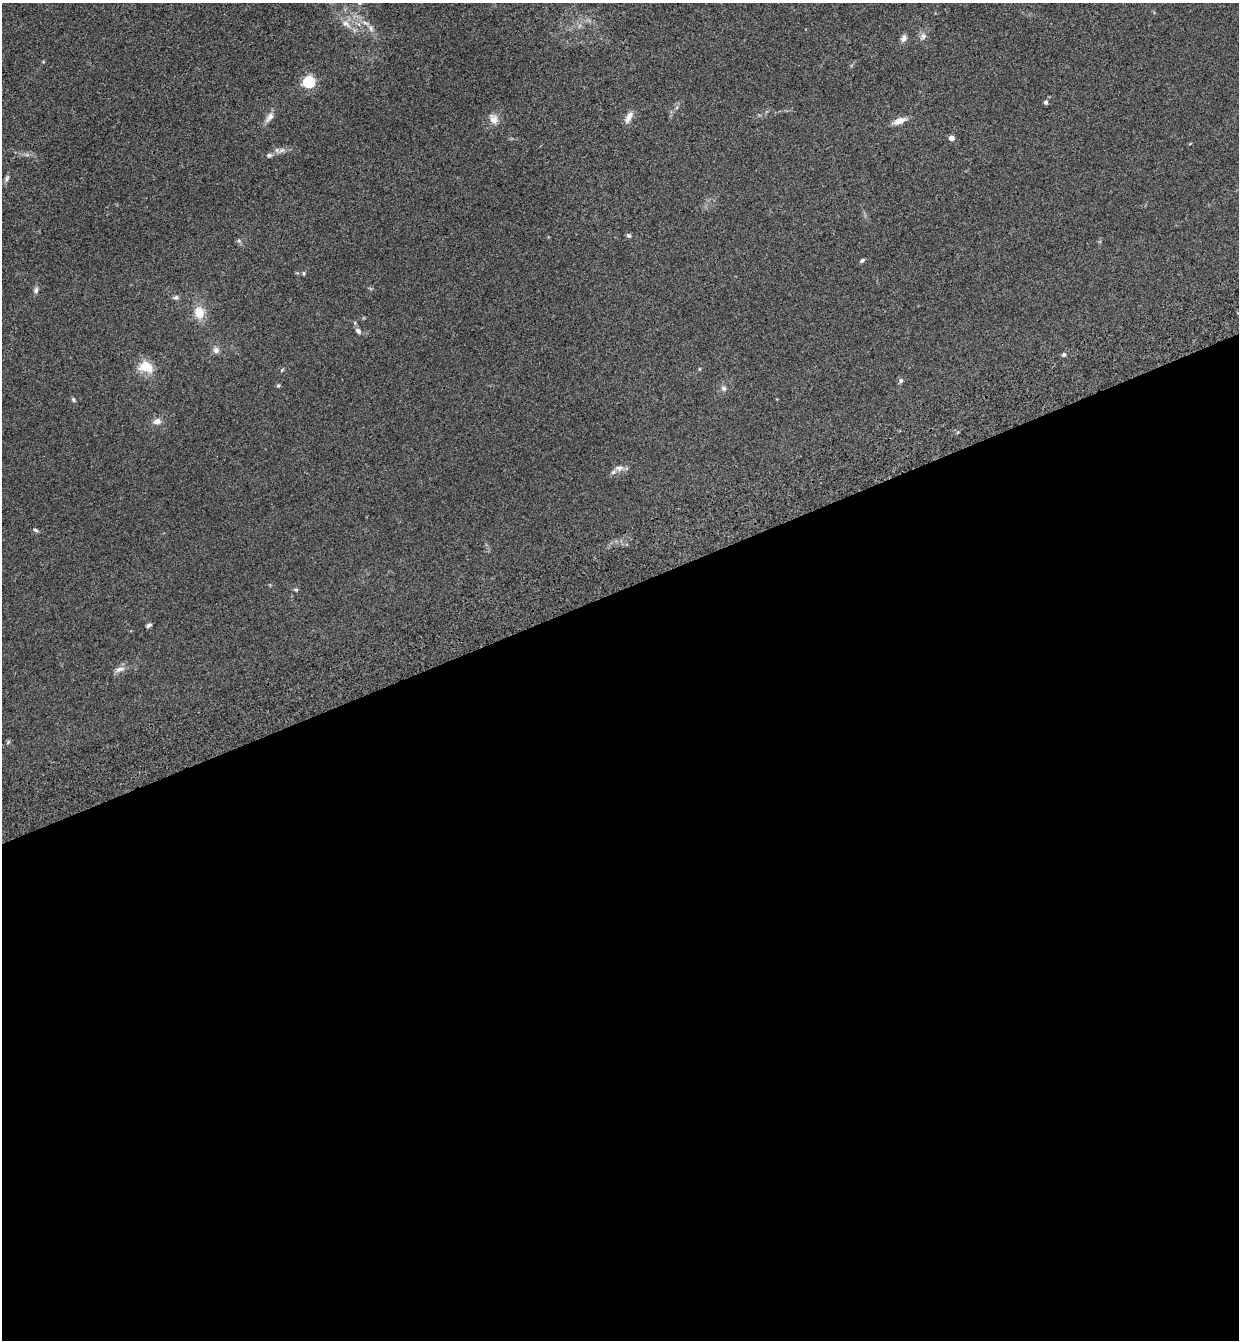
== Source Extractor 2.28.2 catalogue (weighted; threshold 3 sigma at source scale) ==
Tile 15 of 4 x 4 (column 3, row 4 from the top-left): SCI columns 2674-3910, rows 114-1451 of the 5469 x 5580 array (HDU 1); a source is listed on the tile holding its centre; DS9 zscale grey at full resolution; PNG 1241 x 1342 px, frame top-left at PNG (2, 3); no overlay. Shown black and unused: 56% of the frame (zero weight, under 3 of 4 exposures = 6% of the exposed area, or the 3 px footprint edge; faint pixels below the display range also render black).
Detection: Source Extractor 2.28.2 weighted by HDU 2 'WHT'; one run over the whole footprint, this tile lists its part. Background 0.157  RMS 0.01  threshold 0.045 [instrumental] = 3 sigma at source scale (4.5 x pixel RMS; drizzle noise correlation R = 1.50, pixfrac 1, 0.05/0.05 arcsec/px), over >= 5 px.
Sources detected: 35; all 35 listed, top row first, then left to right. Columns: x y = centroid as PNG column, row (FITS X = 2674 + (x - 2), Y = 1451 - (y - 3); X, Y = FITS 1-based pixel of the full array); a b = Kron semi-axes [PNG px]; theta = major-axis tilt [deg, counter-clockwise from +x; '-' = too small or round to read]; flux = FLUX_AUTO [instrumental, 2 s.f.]
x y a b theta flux
346 23 12 7 -38 6.1
371 28 9 5 -72 3
923 36 8 6 -88 3
904 38 8 7 - 3.7
309 82 5 5 - 120
1046 102 5 5 - 2.1
270 117 16 7 53 5.3
629 117 15 7 63 6.4
494 119 13 10 -55 6.9
899 121 15 8 19 7.6
952 138 4 4 - 8.9
282 150 7 4 19 2.3
269 155 6 5 - 2
7 178 9 5 70 2.3
628 235 6 5 - 1.8
239 241 6 4 -19 1.4
862 260 6 4 32 1.7
304 273 5 4 - 1.2
36 290 9 6 81 2.6
176 297 6 6 - 2.1
199 312 16 14 -74 13
358 331 8 6 -44 2.9
216 350 8 8 - 3.9
1064 355 6 5 - 1.6
146 367 17 12 -21 18
901 381 7 5 87 1.9
278 385 6 4 2 1.1
724 388 7 7 - 2.4
73 400 6 5 - 1.5
157 421 10 8 7 4.8
619 468 13 7 5 4.9
36 530 8 4 -25 1.6
296 590 5 4 - 1.3
149 625 7 4 35 1.9
120 669 15 6 18 4.4